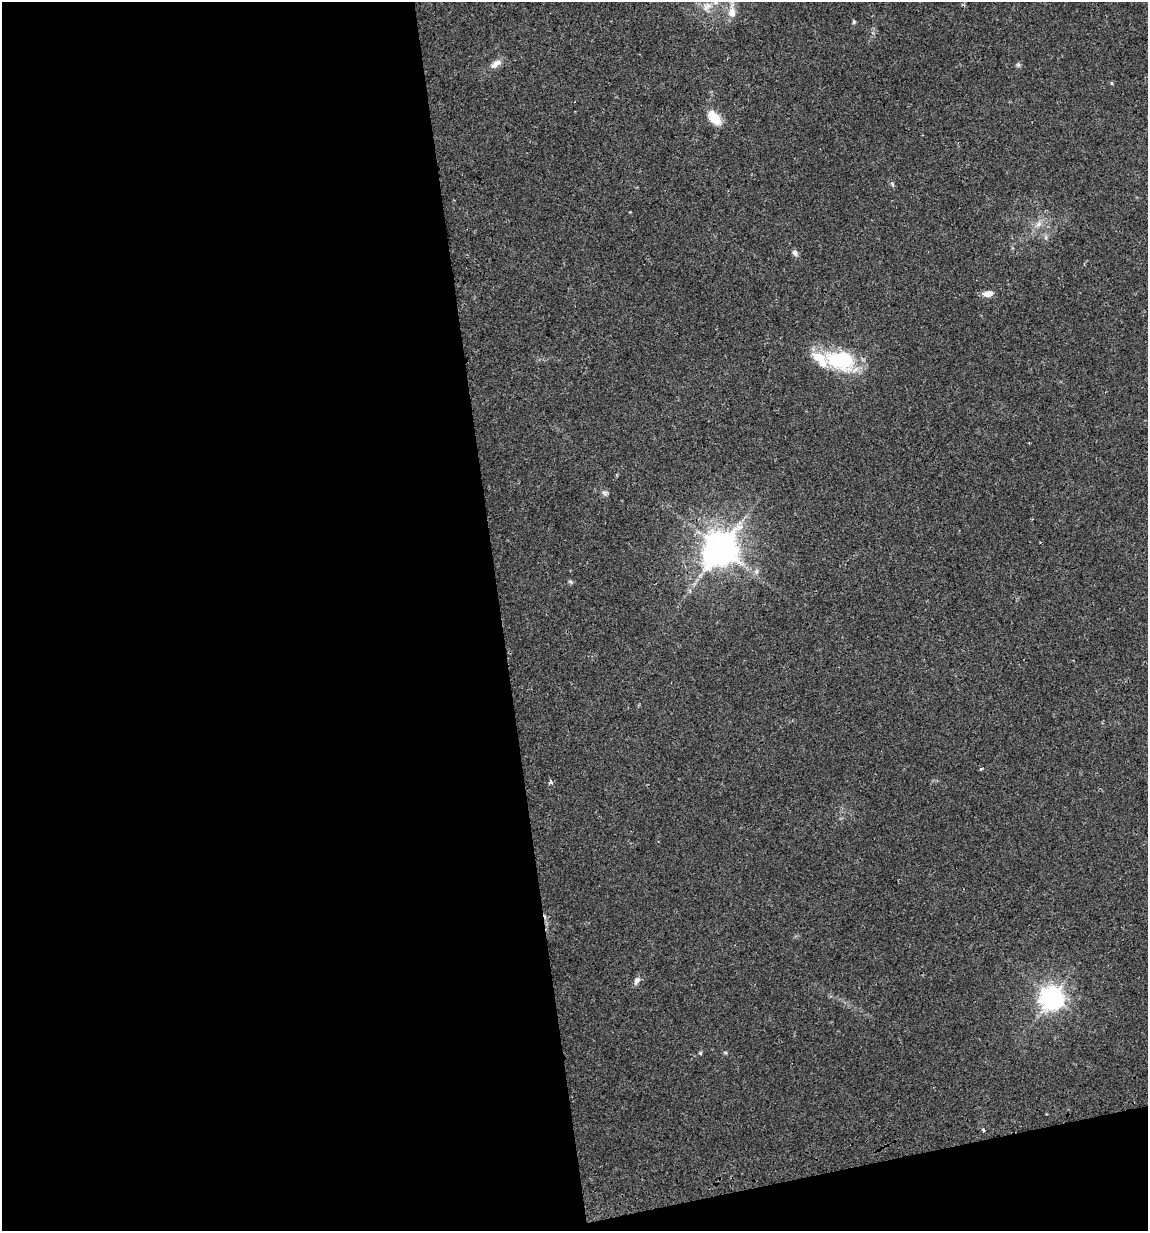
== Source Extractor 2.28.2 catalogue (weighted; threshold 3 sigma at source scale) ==
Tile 13 of 4 x 4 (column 1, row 4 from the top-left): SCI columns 37-1182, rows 33-1261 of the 4700 x 4980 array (HDU 1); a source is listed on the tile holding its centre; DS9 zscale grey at full resolution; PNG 1150 x 1233 px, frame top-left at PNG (2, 2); no overlay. Shown black and unused: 46% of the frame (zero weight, under 2 of 3 exposures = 2% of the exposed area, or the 3 px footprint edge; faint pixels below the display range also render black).
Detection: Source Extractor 2.28.2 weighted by HDU 2 'WHT'; one run over the whole footprint, this tile lists its part. Background 0.0534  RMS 0.0079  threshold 0.0354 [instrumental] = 3 sigma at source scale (4.5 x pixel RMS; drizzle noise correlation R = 1.50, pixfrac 1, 0.0396/0.0396 arcsec/px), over >= 5 px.
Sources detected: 25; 1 inside a brighter object's white glare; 1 cosmic-ray / hot-pixel residue — not listed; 1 inside a brighter listed object's ellipse — not listed separately; the other 22 listed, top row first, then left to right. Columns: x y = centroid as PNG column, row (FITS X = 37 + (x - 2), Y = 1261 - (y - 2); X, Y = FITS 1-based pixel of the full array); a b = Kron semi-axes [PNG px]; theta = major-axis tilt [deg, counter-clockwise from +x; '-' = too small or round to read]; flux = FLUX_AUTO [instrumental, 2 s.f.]
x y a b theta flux
707 6 16 14 50 11
732 12 21 10 89 11
854 22 5 4 - 1.1
496 64 18 8 32 6
1018 65 7 6 - 1.5
1111 83 5 4 - 0.76
714 118 22 13 -50 13
892 184 7 4 -47 1.3
1038 224 10 7 32 4.3
795 253 8 6 -50 2.7
988 294 13 7 3 5.8
820 359 45 25 -12 36
605 493 9 7 -20 2.3
721 549 11 10 - 1700
756 571 8 6 74 2.7
570 582 7 4 -21 1.3
981 768 3 3 - 3.7
550 782 4 4 - 2.9
637 981 10 6 62 3.6
1052 997 8 8 - 610
725 1052 6 4 -2 0.92
700 1053 4 4 - 0.99
Isophote crosses this tile's border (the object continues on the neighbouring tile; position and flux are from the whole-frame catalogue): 1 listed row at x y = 732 12